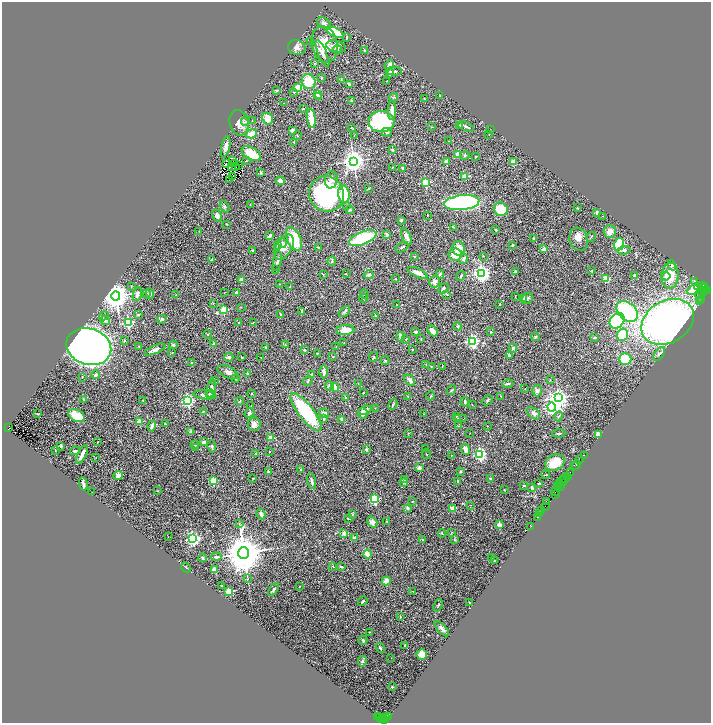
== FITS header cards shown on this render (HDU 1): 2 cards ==
NAXIS1  =                 1417
NAXIS2  =                 1442

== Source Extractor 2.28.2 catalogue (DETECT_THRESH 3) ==
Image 1417 x 1442 px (HDU 1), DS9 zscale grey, zoomed out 1/2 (1 PNG px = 2 x 2 image px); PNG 713 x 725 px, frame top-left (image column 1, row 1442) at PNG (2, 2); each listed source drawn as its Kron ellipse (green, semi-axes under 4 px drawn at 4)
Background 1.83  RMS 0.068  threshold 0.205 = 3 sigma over >= 5 px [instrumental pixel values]
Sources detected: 472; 58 cannot appear on this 1/2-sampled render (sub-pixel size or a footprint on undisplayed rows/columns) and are neither listed nor drawn; the other 414 listed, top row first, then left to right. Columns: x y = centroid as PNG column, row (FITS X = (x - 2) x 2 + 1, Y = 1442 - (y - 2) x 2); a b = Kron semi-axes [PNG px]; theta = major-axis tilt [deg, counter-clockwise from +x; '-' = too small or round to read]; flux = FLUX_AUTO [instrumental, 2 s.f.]
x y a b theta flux
324 23 7 5 -30 46
335 32 9 4 -26 570
347 37 4 2 - 10
310 42 2 2 - 16
325 44 18 13 -77 270
336 47 10 6 -14 72
297 48 9 7 -20 65
337 49 4 4 - 19
364 50 2 2 - 25
322 53 14 4 -67 62
315 63 3 3 - 9.8
389 65 5 4 - 83
394 71 8 3 -2 24
390 73 4 3 - 32
321 78 3 2 - 9.5
341 80 2 2 - 7.4
309 81 7 7 - 270
387 81 2 1 - 4.3
349 84 4 3 - 23
298 87 2 2 - 370
277 90 4 3 - 12
294 92 3 2 - 9
317 94 3 3 - 49
440 96 3 2 - 5.4
319 97 4 3 - 17
393 97 4 3 - 14
424 99 3 1 - 7.7
352 101 3 3 - 27
284 103 2 1 - 11
303 109 3 3 - 11
392 110 9 3 88 99
268 118 6 5 - 150
311 118 9 3 -84 320
252 120 2 2 - 4.7
245 121 5 4 - 25
381 122 13 10 1 1400
239 123 13 9 -75 110
460 125 4 2 - 13
466 126 9 3 -21 30
351 127 3 2 - 5.4
431 127 3 2 - 6.7
490 130 2 1 - 4.1
292 131 2 2 - 140
387 132 5 3 - 33
251 134 5 4 - 130
297 135 3 2 - 6.6
489 135 2 2 - 8.2
354 136 2 1 - 3.9
449 141 3 2 - 5.7
294 142 2 2 - 7
226 147 11 4 77 63
393 150 3 2 - 13
251 154 11 6 -31 270
457 154 3 3 - 84
465 155 4 3 - 12
476 157 3 2 - 8.5
232 161 2 1 - 4.8
246 161 2 2 - 5.4
353 161 4 4 - 11000
446 161 2 2 - 140
513 162 4 3 - 95
227 163 2 1 - 3.1
235 164 3 1 - 2.6
231 166 2 1 - 4.6
235 166 3 1 - 2.6
239 166 3 1 - 3.1
392 168 3 2 - 6.5
403 168 3 2 - 21
261 173 3 3 - 14
465 176 2 2 - 340
232 177 3 2 - 2.7
229 180 2 1 - 0.54
331 180 8 6 81 52
280 181 5 3 - 66
425 183 3 3 - 890
369 188 4 2 - 9.9
326 194 18 17 - 1600
344 194 9 5 -81 540
462 203 17 7 6 2200
250 205 2 1 - 5.1
347 206 2 2 - 6.3
225 207 6 4 -61 19
577 208 2 2 - 10
501 209 7 6 - 250
350 210 4 4 - 17
596 212 3 2 - 19
428 215 2 1 - 7.6
217 216 6 4 -63 54
603 216 2 1 - 5.3
401 220 3 3 - 21
226 224 3 2 - 13
453 227 4 2 - 8.4
496 230 3 3 - 13
199 231 2 2 - 5.3
610 232 6 6 - 97
270 235 4 2 - 31
387 235 2 2 - 57
406 236 9 4 -68 51
591 237 5 1 - 7.5
363 238 14 6 21 720
534 238 3 2 - 17
294 239 12 7 -65 440
579 239 12 9 -71 98
282 243 5 4 - 23
619 244 6 5 - 690
513 245 2 2 - 11
278 246 4 3 - 14
284 247 14 8 59 120
318 247 2 2 - 27
402 247 7 2 34 18
459 248 7 6 - 140
544 249 2 2 - 110
252 250 4 3 - 11
624 250 6 4 8 28
455 255 7 6 - 130
414 256 2 2 - 30
483 256 3 2 - 6.8
212 259 3 3 - 17
464 259 5 3 - 32
277 261 10 3 81 26
332 261 4 3 - 13
672 265 5 4 - 23
276 270 3 2 - 5.6
592 271 2 2 - 6.5
515 272 3 2 - 33
418 273 11 3 -25 100
481 273 4 4 - 6000
323 274 2 2 - 6.7
346 274 2 2 - 3.9
440 274 4 3 - 19
369 275 5 3 - 30
635 275 3 2 - 22
461 276 5 3 - 18
666 276 4 3 - 37
670 276 13 8 86 260
395 279 3 2 - 5.9
606 279 4 4 - 140
242 280 4 4 - 56
694 281 3 2 - 47
435 282 6 5 - 46
280 284 3 2 - 7
702 285 3 2 - 460
131 286 3 2 - 5.6
697 286 4 3 - 78
290 287 2 2 - 5.4
704 287 2 1 - 170
443 288 6 3 47 27
702 288 3 2 - 550
704 289 2 1 - 320
693 290 6 4 35 380
701 290 2 1 - 340
704 291 2 1 - 300
708 291 3 2 - 79
146 293 3 2 - 8.3
224 293 2 1 - 3.5
236 293 3 3 - 19
702 293 7 2 35 540
137 294 7 4 73 38
150 294 5 4 - 23
364 294 5 3 - 14
447 294 3 2 - 6
176 295 2 2 - 7.9
116 296 4 4 - 21000
515 296 3 2 - 4.6
363 298 4 3 - 8.9
528 298 6 5 - 23
523 299 3 3 - 30
702 299 2 1 - 260
700 302 2 1 - 66
213 304 4 3 - 8.6
500 304 2 2 - 8.5
397 305 3 2 - 4.6
241 307 2 1 - 5.9
223 310 3 3 - 650
302 311 3 3 - 19
627 311 12 8 -44 1400
345 312 6 2 44 19
138 315 3 2 - 13
281 315 4 2 - 14
104 316 5 3 - 16
375 316 3 2 - 12
162 319 5 3 - 28
105 321 5 4 - 23
617 321 8 6 50 1100
253 322 4 2 - 6.4
668 322 28 21 32 5400
128 323 4 3 - 1400
238 323 2 2 - 12
457 327 4 3 - 11
345 330 9 5 6 180
432 331 6 3 -50 96
415 332 4 3 - 18
491 332 2 2 - 5.5
208 335 4 2 - 8.9
623 335 6 5 - 400
400 336 5 3 - 51
535 337 4 3 - 14
595 337 2 2 - 35
406 339 3 3 - 9.5
421 339 2 1 - 5.9
125 340 3 3 - 11
472 341 3 3 - 3000
344 343 2 2 - 4.5
214 344 2 2 - 110
173 345 4 4 - 19
286 345 3 2 - 7.1
139 346 2 2 - 5.7
89 347 23 18 -17 9700
266 347 2 1 - 7.8
336 347 3 2 - 6.3
513 348 4 4 - 17
155 349 11 4 23 65
412 349 3 2 - 8.3
304 350 2 2 - 42
172 353 2 2 - 5.8
318 353 3 3 - 10
659 354 8 3 55 24
509 355 4 3 - 25
229 357 4 4 - 29
242 357 3 2 - 8.4
261 357 2 1 - 3.3
333 357 2 2 - 5.9
374 357 5 3 - 11
625 359 6 6 - 310
385 360 4 2 - 12
192 363 3 2 - 13
426 365 2 2 - 5
431 366 2 2 - 6
442 366 3 2 - 6.7
228 372 11 5 -25 49
324 372 6 3 -89 47
247 373 2 2 - 60
96 375 4 3 - 31
312 375 4 3 - 19
82 377 2 2 - 8.5
236 378 3 3 - 12
410 380 6 4 -47 48
550 380 3 2 - 7.9
215 381 2 1 - 3
308 381 5 3 - 15
358 383 2 1 - 3.7
508 384 5 2 - 16
329 386 5 3 - 32
211 388 9 4 77 47
335 388 4 3 - 140
525 389 2 2 - 6.5
451 390 5 2 - 12
537 391 6 5 - 35
363 393 2 1 - 8.3
210 394 4 3 - 18
252 394 2 2 - 19
205 395 11 4 -7 47
408 396 2 2 - 9.1
431 396 4 2 - 11
501 396 2 2 - 7.8
346 398 3 3 - 10
558 398 4 4 - 7200
83 399 3 2 - 10
143 400 2 2 - 9.8
488 400 6 3 45 13
188 401 3 3 - 2400
240 401 4 2 - 7.2
465 402 4 2 - 27
393 404 5 2 - 14
472 405 3 2 - 4.9
251 406 3 2 - 3.9
552 407 4 4 - 4200
375 408 2 1 - 3
365 410 7 3 17 35
203 411 2 2 - 26
306 412 23 7 -52 1000
249 413 5 4 - 28
324 413 5 3 - 49
363 413 6 5 - 54
534 413 7 4 -41 47
37 414 2 1 - 7.5
424 414 2 1 - 3.2
77 416 9 5 -24 270
456 416 2 2 - 9.3
558 416 5 2 - 13
324 418 3 2 - 16
458 418 2 2 - 7.2
342 419 2 2 - 93
463 419 2 1 - 14
140 421 2 2 - 280
165 424 3 2 - 8.6
254 424 7 6 - 54
152 426 5 3 - 37
458 426 2 2 - 4.6
487 426 2 1 - 3.2
9 427 3 3 - 570
190 432 3 3 - 12
408 433 2 2 - 7.2
470 433 2 1 - 4
559 433 6 2 5 18
598 435 4 3 - 96
270 438 2 2 - 120
98 441 2 1 - 5.1
204 442 3 3 - 35
195 445 3 2 - 7.5
61 446 3 2 - 23
212 446 6 3 -82 21
196 448 3 2 - 5.3
425 448 2 2 - 8.8
366 449 2 2 - 68
465 449 5 3 - 85
55 450 2 1 - 3.2
75 451 5 3 - 20
269 451 2 2 - 8.2
256 454 3 2 - 7.9
426 454 5 1 - 6.2
479 454 3 3 - 2800
82 455 10 3 64 87
451 455 2 2 - 5.5
584 455 2 1 - 160
96 458 2 2 - 4.1
580 459 3 1 - 540
555 462 10 8 28 240
574 465 2 2 - 75
577 465 5 2 - 350
419 468 3 3 - 51
301 469 3 3 - 19
269 471 2 2 - 11
460 471 3 3 - 11
570 472 2 1 - 94
118 475 5 4 - 45
546 475 4 2 - 9.3
567 477 2 1 - 130
253 478 2 2 - 6.8
490 478 2 2 - 13
566 478 4 2 - 250
404 480 4 2 - 8.8
565 480 4 2 - 340
213 481 3 3 - 570
312 481 8 3 -76 33
458 481 2 2 - 14
563 481 5 2 - 870
404 482 2 2 - 25
539 483 2 2 - 10
83 484 7 2 -78 46
559 484 3 1 - 200
524 485 3 2 - 9.2
557 486 3 1 - 650
561 486 2 1 - 380
559 487 4 3 - 940
532 488 4 3 - 31
504 490 3 2 - 6
157 491 3 2 - 6.5
92 492 2 1 - 3.3
556 492 4 3 - 670
555 494 2 1 - 210
374 499 3 3 - 1100
412 501 3 2 - 5.8
546 501 2 1 - 69
471 505 2 1 - 3.7
545 507 3 2 - 380
407 508 2 2 - 51
453 508 2 2 - 250
542 511 3 1 - 200
261 514 5 3 - 41
352 514 3 2 - 13
540 514 3 2 - 73
537 517 2 1 - 200
348 519 3 2 - 13
387 521 2 2 - 5.6
372 522 6 4 -57 50
239 524 3 2 - 7.6
499 525 2 2 - 230
531 526 2 1 - 59
452 532 3 2 - 6
344 533 2 2 - 140
442 533 4 2 - 8.7
168 537 2 1 - 3.6
355 538 3 3 - 57
193 539 3 3 - 3300
422 539 3 2 - 10
455 539 4 3 - 12
244 553 6 5 - 57000
367 554 4 3 - 110
216 557 5 4 - 19
491 557 3 2 - 3.9
202 558 4 2 - 19
494 561 2 2 - 5.4
333 566 3 2 - 6.7
186 567 6 2 -47 11
341 567 4 2 - 21
214 570 4 3 - 120
247 579 3 2 - 6.4
386 581 4 3 - 180
222 585 2 2 - 8.6
299 586 2 2 - 11
273 589 7 3 55 25
229 591 3 2 - 620
412 591 3 2 - 6.2
363 601 5 2 - 20
469 602 2 1 - 5.1
438 605 6 2 66 12
400 617 2 2 - 12
442 629 9 4 -48 42
369 632 2 2 - 14
363 640 4 3 - 21
405 645 3 2 - 18
380 648 5 3 - 19
422 654 5 5 - 150
391 658 2 1 - 5.5
362 661 5 3 - 23
392 687 2 2 - 29
377 717 2 1 - 94
389 717 2 2 - 160
380 718 3 3 - 390
386 718 2 1 - 1100
382 719 2 2 - 420
384 719 2 2 - 270
385 720 4 2 - 370
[58 sub-pixel or undisplayed-footprint detections neither listed nor drawn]